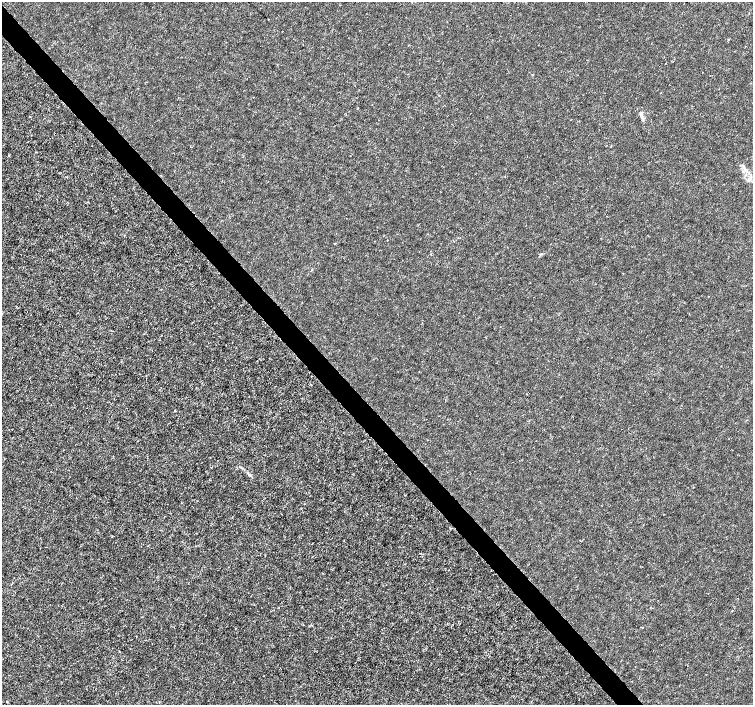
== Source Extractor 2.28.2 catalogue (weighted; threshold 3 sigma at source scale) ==
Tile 11 of 4 x 4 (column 3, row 3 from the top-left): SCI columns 3008-4509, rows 1615-3019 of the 6011 x 5972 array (HDU 1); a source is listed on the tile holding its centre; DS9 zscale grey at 2 x 2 block average (1 PNG px = mean of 2 x 2 image px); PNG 755 x 707 px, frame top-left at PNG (2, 2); no overlay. Shown black and unused: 4% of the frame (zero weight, under 3 of 4 exposures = <1% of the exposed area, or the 3 px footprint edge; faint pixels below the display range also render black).
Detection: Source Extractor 2.28.2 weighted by HDU 2 'WHT'; one run over the whole footprint, this tile lists its part. Background -3.32e-04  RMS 0.0012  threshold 0.00538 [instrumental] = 3 sigma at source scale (4.5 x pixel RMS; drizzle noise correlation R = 1.50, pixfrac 1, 0.0396/0.0396 arcsec/px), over >= 5 px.
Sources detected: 4; all 4 listed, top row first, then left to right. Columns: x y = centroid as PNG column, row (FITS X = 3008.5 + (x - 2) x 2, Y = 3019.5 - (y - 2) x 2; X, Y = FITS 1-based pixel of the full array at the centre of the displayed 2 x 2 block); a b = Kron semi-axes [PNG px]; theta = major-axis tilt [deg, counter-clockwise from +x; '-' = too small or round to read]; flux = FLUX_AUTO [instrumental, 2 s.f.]
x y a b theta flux
641 115 11 3 -71 1.3
335 243 3 2 - 0.14
542 254 3 3 - 0.21
7 702 2 2 - 0.12